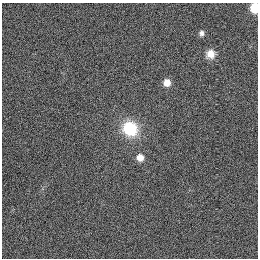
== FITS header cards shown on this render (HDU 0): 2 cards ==
NAXIS1  =                  256
NAXIS2  =                  256

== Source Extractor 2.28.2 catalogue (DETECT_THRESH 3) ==
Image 256 x 256 px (HDU 0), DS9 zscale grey, 1 PNG px = 1 image px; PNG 260 x 260 px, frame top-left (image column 1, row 256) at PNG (2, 3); no overlay
Background 1120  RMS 5.1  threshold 15.4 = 3 sigma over >= 5 px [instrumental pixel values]
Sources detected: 6; all 6 listed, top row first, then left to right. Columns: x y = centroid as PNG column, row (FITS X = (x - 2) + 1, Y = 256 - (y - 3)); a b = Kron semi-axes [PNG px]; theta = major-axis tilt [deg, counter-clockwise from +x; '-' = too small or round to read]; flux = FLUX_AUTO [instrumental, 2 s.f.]
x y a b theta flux
255 8 7 5 87 13000
201 33 7 5 -89 1100
210 54 10 10 - 3200
167 83 7 7 - 3700
130 129 18 16 -48 15000
140 158 8 7 - 3300
At the frame edge (FLAGS 8, measured only in part): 1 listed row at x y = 255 8